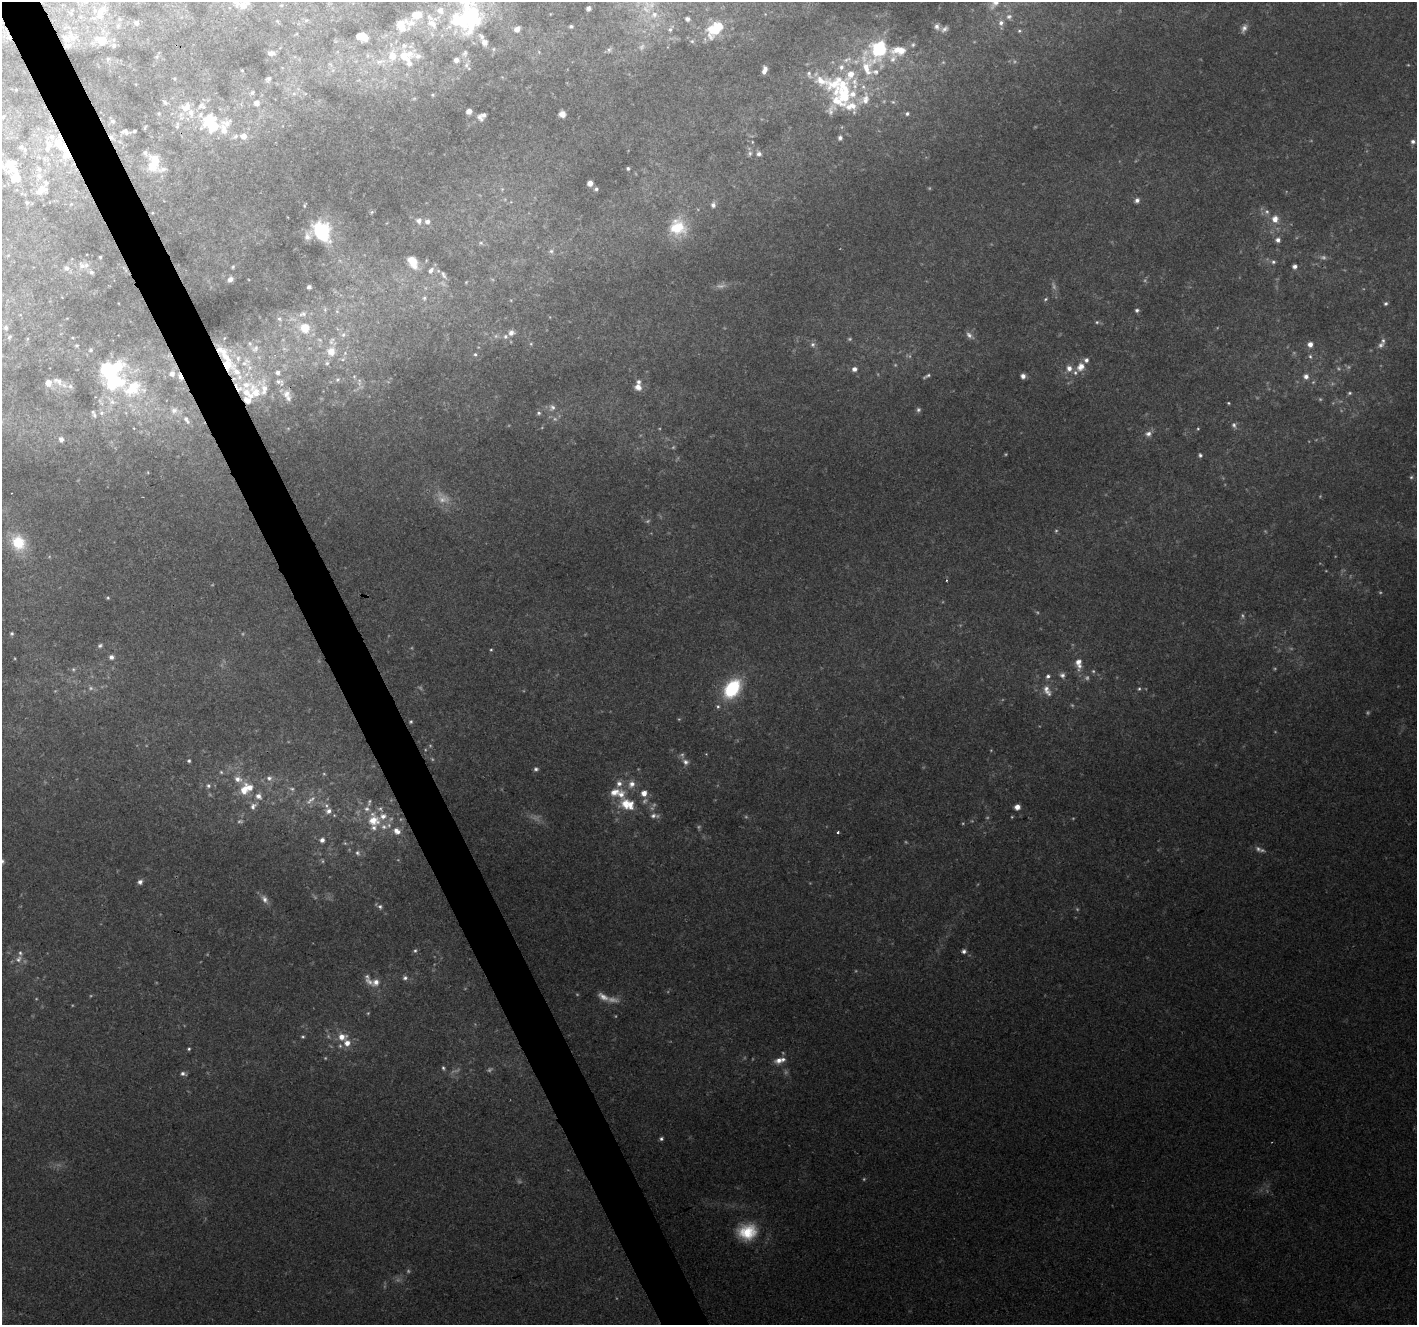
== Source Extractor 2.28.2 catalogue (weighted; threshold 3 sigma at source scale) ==
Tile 11 of 4 x 4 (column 3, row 3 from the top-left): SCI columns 2832-4246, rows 1413-2735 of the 5664 x 5527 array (HDU 1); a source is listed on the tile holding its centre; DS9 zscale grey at full resolution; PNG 1419 x 1327 px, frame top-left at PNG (2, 2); no overlay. Shown black and unused: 3% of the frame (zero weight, under 2 of 3 exposures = <1% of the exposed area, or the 3 px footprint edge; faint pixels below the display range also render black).
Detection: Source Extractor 2.28.2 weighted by HDU 2 'WHT'; one run over the whole footprint, this tile lists its part. Background 0.232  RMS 0.0094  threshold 0.0423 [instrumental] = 3 sigma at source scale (4.5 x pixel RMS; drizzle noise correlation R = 1.50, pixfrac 1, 0.0396/0.0396 arcsec/px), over >= 5 px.
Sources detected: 392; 80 too faint to see at this stretch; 5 inside a brighter object's white glare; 2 cosmic-ray / hot-pixel residue — not listed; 84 inside a brighter listed object's ellipse — not listed separately; the other 221 listed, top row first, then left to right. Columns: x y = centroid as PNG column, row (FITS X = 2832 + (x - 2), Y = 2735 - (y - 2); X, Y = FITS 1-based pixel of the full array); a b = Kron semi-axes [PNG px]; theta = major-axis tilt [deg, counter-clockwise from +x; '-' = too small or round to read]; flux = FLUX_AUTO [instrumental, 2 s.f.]
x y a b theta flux
995 3 18 9 50 9.3
243 5 12 7 22 8
588 8 4 4 - 3.2
100 15 14 9 86 11
417 15 14 10 10 16
654 15 11 10 - 11
467 16 54 28 81 98
687 19 6 5 - 3.3
306 20 6 4 19 1.5
277 21 5 4 - 1.1
136 22 5 4 - 3
1001 23 8 7 - 4.5
432 24 18 16 -65 22
401 25 15 13 -78 16
571 26 4 3 - 1.4
937 27 8 7 - 4.3
1244 28 11 6 63 4.4
517 29 6 5 - 6
670 29 12 6 50 4.2
715 29 17 11 41 48
944 29 10 6 40 3.8
1019 31 6 4 -20 1.6
70 36 18 10 -36 10
364 37 7 5 -64 10
102 40 11 8 -22 18
692 41 7 5 -1 2
913 45 7 6 - 2.5
114 46 6 5 - 2.4
493 49 6 4 89 1.3
879 49 23 19 41 81
609 50 8 6 73 2.3
271 53 7 4 -1 3.8
404 56 16 11 -44 20
418 56 13 8 -9 5.8
108 59 6 5 - 1.3
847 60 16 7 17 8.5
380 62 18 7 13 9
867 68 41 17 -79 51
242 70 4 2 - 0.64
764 70 7 4 75 5.9
174 78 4 3 - 0.94
268 79 6 5 - 2.2
821 81 30 16 -20 27
252 93 6 5 - 2
294 94 7 4 0 1.9
433 95 5 3 - 1.1
844 95 28 21 -72 57
165 102 8 5 -56 2.2
893 102 6 5 - 1.8
257 103 5 5 - 5.2
200 106 13 6 57 5.3
186 107 15 11 40 13
469 111 6 6 - 5
159 114 5 4 - 1.1
562 114 5 5 - 6.9
907 114 5 5 - 1.9
3 117 5 4 - 1.3
480 118 10 6 -51 4
113 121 6 6 - 2.1
177 125 12 5 80 3.5
213 126 19 13 68 24
145 128 4 2 - 1
125 132 10 6 -16 3
235 136 9 5 44 2.5
244 136 7 6 - 7.3
840 138 5 4 - 3.2
752 142 4 3 - 0.66
1413 142 6 5 - 3
59 145 28 15 -48 30
21 147 8 6 1 2.8
750 153 7 5 76 2.3
759 154 6 5 - 3.2
154 163 21 13 85 28
11 165 20 17 -27 24
628 168 4 4 - 1.7
39 176 11 8 -52 6.7
590 183 5 4 - 6.3
596 189 6 5 - 2.1
41 190 18 11 26 11
1137 200 6 5 - 4
27 202 7 5 -42 1.8
71 204 6 4 45 1.2
713 205 8 6 84 3.5
372 212 5 5 - 1.3
1267 212 8 7 - 3.7
1275 219 10 9 - 9.6
419 221 8 7 - 5.2
427 221 7 6 - 4.7
678 227 23 22 - 36
322 231 14 12 -59 95
307 236 12 8 73 5.2
1278 240 7 6 - 4.3
481 243 7 5 20 1.9
551 251 7 6 - 2.3
100 257 3 3 - 1.4
412 260 13 10 -25 11
1273 262 6 6 - 2.4
82 266 11 9 -57 7.1
1295 266 6 5 - 3.7
233 267 5 4 - 1.1
66 268 8 8 - 4.7
431 270 9 7 55 4.9
91 272 8 6 -49 2.8
444 275 13 6 -63 4.1
230 279 6 5 - 3.4
466 282 5 3 - 0.81
309 287 4 4 - 2
424 298 6 6 - 2.2
1045 299 6 4 24 1.4
1386 303 5 4 - 1.9
325 310 6 5 - 2
1137 310 5 4 - 2.1
303 314 12 7 16 5.4
279 319 7 6 - 2.7
1097 322 6 5 - 1.7
6 328 9 7 -90 4.5
305 328 10 10 - 20
511 333 7 7 - 5.2
343 335 8 6 74 3.2
969 335 12 6 -39 4.5
9 337 9 6 52 2.7
224 338 5 3 - 0.92
27 339 6 4 72 1.3
320 340 7 4 -31 1.5
331 341 11 6 67 3.7
1383 341 8 5 -80 2.5
531 344 5 5 - 1.3
813 344 7 7 - 3.1
1310 344 6 6 - 5.8
77 345 5 5 - 1.5
255 349 13 10 36 8.4
91 350 6 6 - 2.3
331 351 10 9 - 11
475 354 5 4 - 1.5
1310 356 7 5 -73 2.1
327 363 5 5 - 1.8
1081 367 12 10 58 10
1069 368 8 7 - 6.3
854 369 6 5 - 4.5
236 371 36 18 -75 48
278 373 7 7 - 4.5
927 376 10 3 28 2.2
1023 376 5 5 - 4.2
1306 376 7 7 - 4.7
337 380 7 5 18 1.8
359 380 7 4 73 1.9
58 381 17 10 -30 9.7
638 387 9 8 - 6.8
132 388 60 32 -2 110
264 389 37 17 -75 35
1349 393 6 4 16 1.5
286 394 13 10 48 8.4
1228 403 3 3 - 0.98
552 407 11 9 62 5.8
918 410 6 6 - 2.2
539 413 7 5 1 2.4
94 415 9 6 -69 3
186 420 14 6 -57 5.6
1234 425 8 6 -72 3.1
133 428 3 2 - 0.85
1198 429 4 3 - 0.93
1148 434 9 7 22 4.7
61 439 6 5 - 3.9
1200 455 5 4 - 2
18 542 20 16 -60 36
946 580 4 3 - 0.97
108 598 5 4 - 1.2
12 633 4 4 - 1.6
100 645 6 5 - 2.1
491 650 4 3 - 1
111 657 6 5 - 4.1
1078 663 16 9 -84 9.3
73 669 6 5 - 1.7
1062 675 8 7 - 3.4
1048 676 6 5 - 2.7
732 689 18 12 53 76
1139 689 5 4 - 1.4
1047 690 17 8 -63 8.1
718 706 6 5 - 1.8
411 722 4 4 - 1.3
706 754 4 4 - 0.8
189 761 4 4 - 1.6
686 762 9 7 -27 4.5
536 769 6 5 - 2.4
221 772 5 5 - 1.4
269 778 8 8 - 4.3
238 779 11 8 -19 7.3
631 784 11 9 60 7.7
208 786 6 6 - 2.5
292 789 7 5 -14 2.2
244 790 15 9 75 16
614 792 14 9 19 11
644 793 6 6 - 8.3
258 796 9 8 - 5.5
626 804 16 14 -64 19
253 806 10 7 51 4.5
1017 807 5 5 - 7.7
329 811 8 8 - 6.2
653 816 9 6 10 4
374 820 20 17 -67 29
397 831 12 9 -37 9.7
838 832 3 3 - 1.7
322 840 5 5 - 4.2
357 853 8 7 - 3.1
2 861 7 6 - 2.6
140 882 6 5 - 3.7
265 899 14 8 -56 5.9
380 907 7 6 - 2.5
415 951 6 5 - 1.7
964 951 6 6 - 2.9
18 959 11 8 57 5.6
405 978 6 6 - 2.8
376 982 11 10 - 7.7
303 1037 5 4 - 1.4
342 1037 10 8 -1 11
189 1049 4 4 - 1.4
779 1060 12 8 23 7.4
443 1068 5 4 - 1.6
183 1074 7 5 -15 3.1
661 1139 4 4 - 1.9
747 1232 24 19 11 37
Overlapping masked pixels (flux is a lower limit): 2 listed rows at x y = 59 145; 236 371
Isophote crosses this tile's border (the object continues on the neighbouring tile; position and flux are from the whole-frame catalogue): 4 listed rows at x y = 995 3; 243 5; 467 16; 2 861